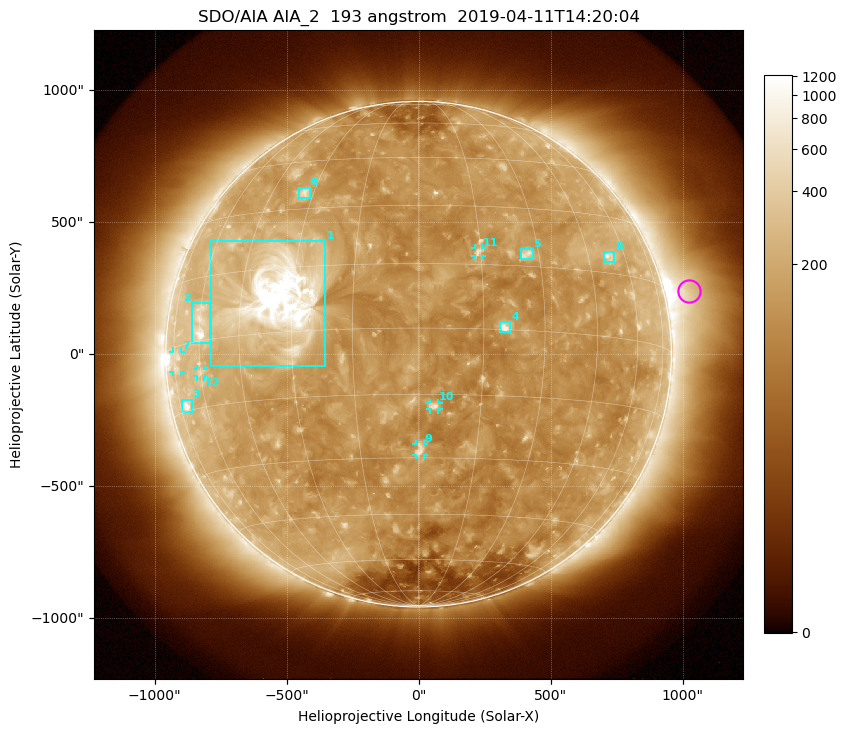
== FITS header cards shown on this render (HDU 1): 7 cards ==
TELESCOP= 'SDO/AIA'
INSTRUME= 'AIA_2'
WAVELNTH=                  193
WAVEUNIT= 'angstrom'
DATE-OBS= '2019-04-11T14:20:04.84'
CTYPE1  = 'HPLN-TAN'
CTYPE2  = 'HPLT-TAN'

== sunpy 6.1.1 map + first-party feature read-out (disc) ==
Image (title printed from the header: SDO/AIA AIA_2  193 angstrom  2019-04-11T14:20:04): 1024 x 1024 px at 2.4 arcsec/px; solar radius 958 arcsec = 399 px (full disc in frame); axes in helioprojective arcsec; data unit not stated in the header (colour bar unlabelled)
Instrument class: DISC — disc imager (sunpy class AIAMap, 193 A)
Bright regions (active regions / flare kernels): reference = the median radial profile (limb darkening/brightening removed); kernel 9 px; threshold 5 sigma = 219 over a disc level ~130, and >= 1.15x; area >= 12 px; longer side >= 10 px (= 24 arcsec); searched inside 0.97 R_sun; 12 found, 12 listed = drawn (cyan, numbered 1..; 5 of them under ~33 arcsec drawn as corner ticks so the feature stays visible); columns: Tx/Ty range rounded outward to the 5 arcsec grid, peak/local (2 s.f.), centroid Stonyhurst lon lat
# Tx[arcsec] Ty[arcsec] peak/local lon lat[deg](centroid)
1 -785..-350 -45..430 30 -33 +8
2 -860..-790 40..195 9.1 -60 +4
3 -900..-860 -220..-170 5.1 -70 -14
4 305..350 85..120 6.6 +20 +1
5 385..435 360..400 4.5 +27 +18
6 -450..-410 590..630 4.5 -33 +35
7 -930..-900 -70..10 2.8 -73 -3
8 700..745 350..390 4.2 +53 +19
9 -10..20 -385..-340 4.3 +1 -28
10 40..75 -210..-185 4.5 +4 -18
11 210..240 370..400 4.1 +14 +18
12 -840..-810 -85..-55 3 -60 -7
Off-limb structures (1.02-1.3 R_sun): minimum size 162 px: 6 found; the strongest spans PA ~260..325 deg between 1.02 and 1.3 R_sun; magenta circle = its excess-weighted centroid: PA ~285 deg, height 1.1 R_sun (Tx ~1025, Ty ~240 arcsec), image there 3.1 x the reference